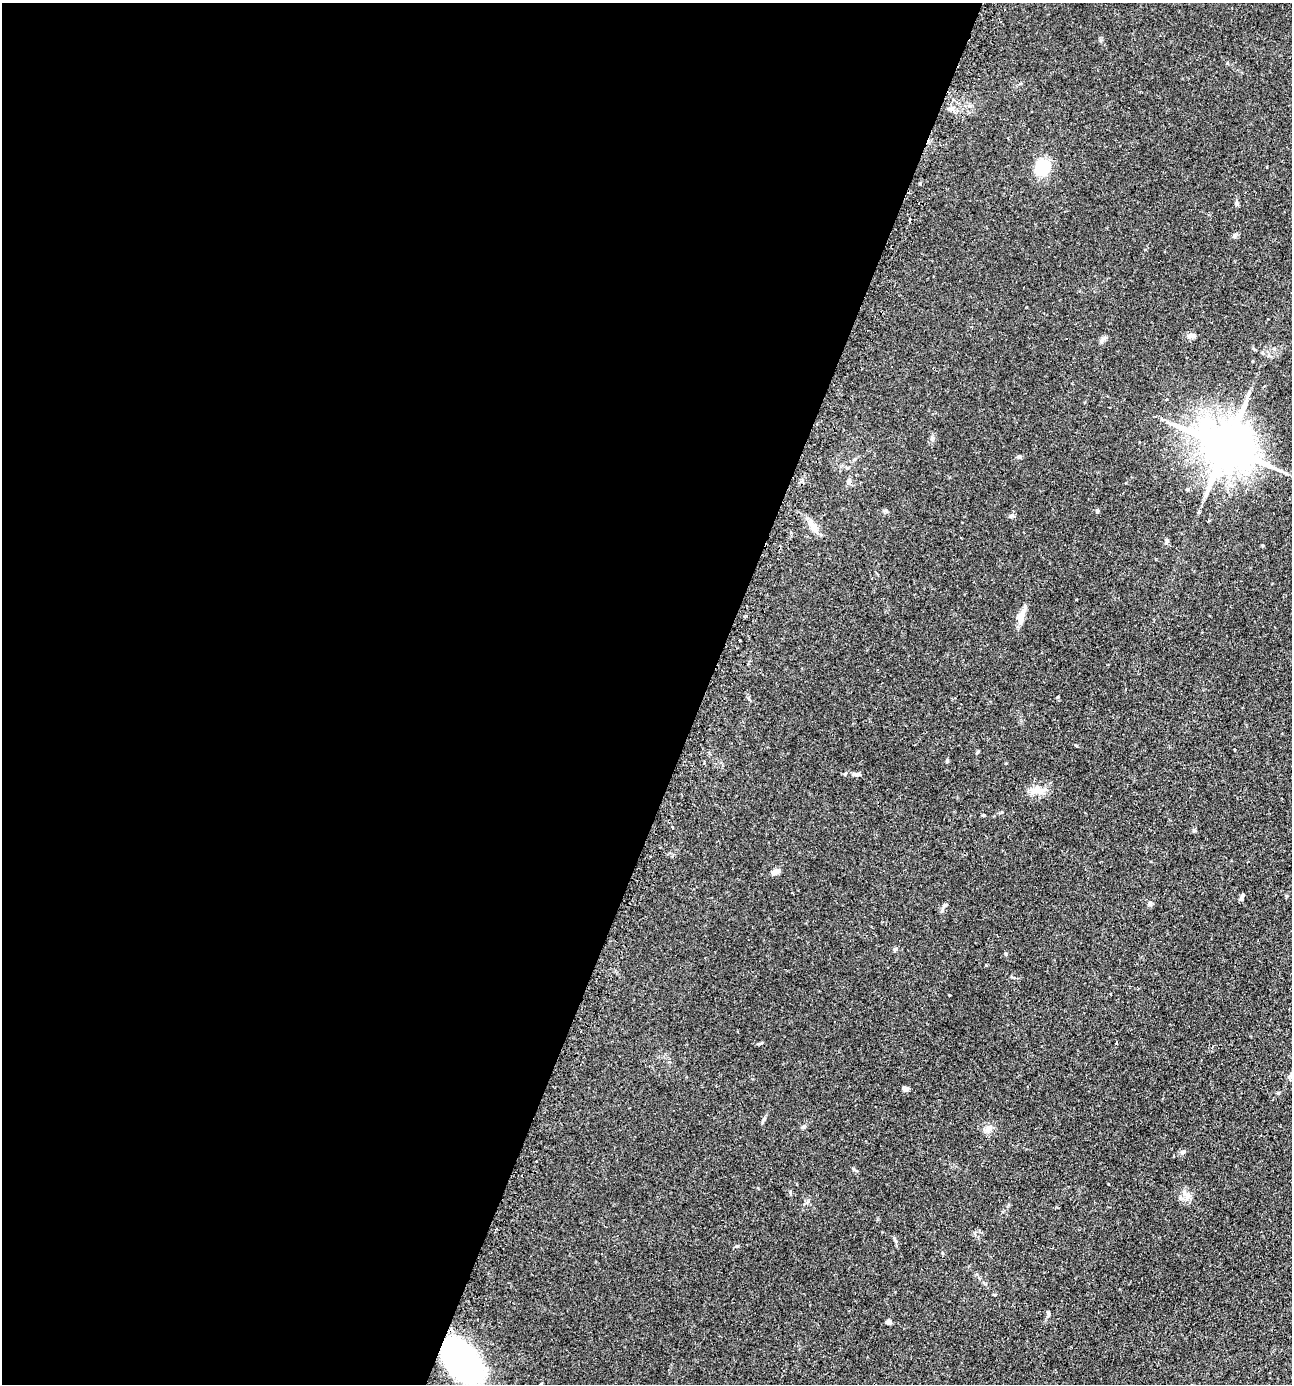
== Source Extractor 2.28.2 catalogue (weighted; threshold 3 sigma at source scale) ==
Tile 5 of 4 x 4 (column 1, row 2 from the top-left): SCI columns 169-1458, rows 2806-4187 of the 5630 x 5612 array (HDU 1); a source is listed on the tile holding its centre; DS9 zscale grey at full resolution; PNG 1294 x 1386 px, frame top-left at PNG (2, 3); no overlay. Shown black and unused: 54% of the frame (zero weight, under 2 of 3 exposures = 4% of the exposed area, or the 3 px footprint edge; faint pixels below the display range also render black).
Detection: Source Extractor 2.28.2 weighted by HDU 2 'WHT'; one run over the whole footprint, this tile lists its part. Background 0.152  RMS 0.0074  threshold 0.0331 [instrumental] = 3 sigma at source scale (4.5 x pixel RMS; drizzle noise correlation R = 1.50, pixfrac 1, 0.05/0.05 arcsec/px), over >= 5 px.
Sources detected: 31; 2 cosmic-ray / hot-pixel residue — not listed; the other 29 listed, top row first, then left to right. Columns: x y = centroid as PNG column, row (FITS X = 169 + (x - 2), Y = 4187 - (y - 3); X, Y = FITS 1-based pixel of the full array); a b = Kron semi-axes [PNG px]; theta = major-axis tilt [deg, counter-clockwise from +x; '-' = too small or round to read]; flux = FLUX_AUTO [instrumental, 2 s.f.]
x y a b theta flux
1042 167 14 12 58 24
1237 204 6 4 -19 0.94
1234 236 6 5 - 1.3
1191 336 12 6 9 2.6
1226 447 17 13 -24 3700
1019 456 5 5 - 1.4
849 481 9 5 88 1.9
1097 510 7 3 82 0.82
1011 516 7 5 -6 1.3
814 528 13 9 -57 5.4
1166 541 6 4 72 1
1021 618 20 8 82 5.9
1234 749 3 2 - 0.61
856 774 12 5 -8 2.4
1038 790 20 10 0 7.8
776 872 10 6 24 3.4
1242 896 9 4 64 1.7
1150 903 7 6 - 1.6
945 905 8 4 35 1.3
895 949 5 5 - 1.2
986 965 3 3 - 0.67
1116 1043 3 2 - 0.76
905 1089 7 5 -35 2.2
988 1128 13 8 53 3.7
1187 1195 14 5 -34 3.4
496 1229 3 2 - 1.3
889 1322 5 5 - 2.4
462 1361 45 25 -50 160
541 1384 3 2 - 0.93
Overlapping masked pixels (flux is a lower limit): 1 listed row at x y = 462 1361
Isophote crosses this tile's border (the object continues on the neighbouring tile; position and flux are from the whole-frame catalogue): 1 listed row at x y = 541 1384
Unlisted compact peaks at least as high as the median listed source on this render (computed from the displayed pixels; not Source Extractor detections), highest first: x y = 737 1246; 1006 954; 949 995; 803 1127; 932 439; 1182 1152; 1049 1314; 977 752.